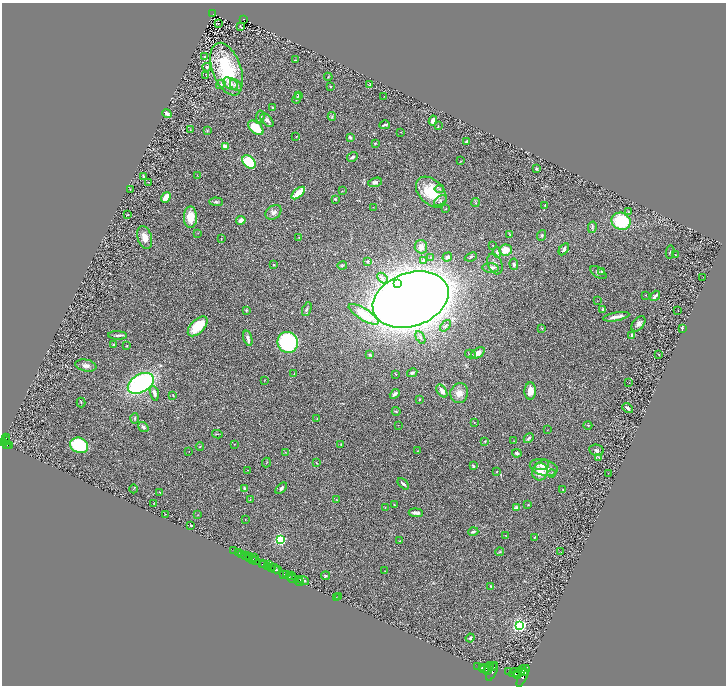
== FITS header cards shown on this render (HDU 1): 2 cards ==
NAXIS1  =                 1448
NAXIS2  =                 1367

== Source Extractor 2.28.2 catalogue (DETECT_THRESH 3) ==
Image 1448 x 1367 px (HDU 1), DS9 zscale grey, zoomed out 1/2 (1 PNG px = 2 x 2 image px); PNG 728 x 688 px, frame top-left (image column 1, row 1366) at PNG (2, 3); each listed source drawn as its Kron ellipse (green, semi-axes under 4 px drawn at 4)
Background 0.619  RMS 0.03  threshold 0.0915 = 3 sigma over >= 5 px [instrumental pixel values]
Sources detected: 284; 43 cannot appear on this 1/2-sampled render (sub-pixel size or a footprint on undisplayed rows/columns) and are neither listed nor drawn; the other 241 listed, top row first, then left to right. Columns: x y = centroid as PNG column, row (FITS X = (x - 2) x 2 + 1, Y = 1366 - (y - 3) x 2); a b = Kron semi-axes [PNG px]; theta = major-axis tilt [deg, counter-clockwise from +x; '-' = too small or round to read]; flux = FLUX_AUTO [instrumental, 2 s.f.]
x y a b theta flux
213 14 3 2 - 74
243 19 2 2 - 58
218 23 3 1 - 4.4
241 27 4 1 - 4.7
205 57 3 2 - 8.6
296 60 4 2 - 4.5
207 67 4 4 - 10
227 69 27 14 -70 380
206 75 2 1 - 2.1
328 77 4 2 - 5.1
221 84 5 4 - 17
231 84 8 5 -32 31
236 85 7 5 -41 24
370 85 4 3 - 4.2
330 86 3 3 - 7.8
299 95 2 2 - 18
384 97 2 1 - 2.2
297 98 5 3 - 10
273 107 3 2 - 7
167 114 5 3 - 20
332 116 4 3 - 6.7
260 117 6 3 84 9.7
267 120 8 4 -48 24
433 120 5 4 - 37
385 125 5 2 - 13
438 126 3 2 - 3.1
256 128 9 5 -42 150
190 130 3 2 - 1.9
207 130 3 2 - 3.7
401 132 2 2 - 2.5
296 137 3 2 - 2.2
350 137 3 2 - 14
467 142 2 2 - 32
375 143 4 3 - 5.5
226 146 4 3 - 43
352 157 6 3 30 13
460 161 2 1 - 1.5
249 162 8 5 -46 320
537 169 2 2 - 38
197 175 2 1 - 1.7
143 176 3 2 - 6.6
148 182 3 2 - 3
375 182 7 4 16 15
130 189 2 2 - 3.9
439 189 4 4 - 9.7
342 191 3 2 - 2.9
431 192 18 12 -45 190
298 193 8 3 41 150
166 198 6 3 53 100
335 199 2 2 - 19
440 200 7 4 38 15
216 202 7 3 -1 12
476 203 5 2 - 5.1
545 205 2 2 - 2.9
373 207 2 1 - 1.9
446 209 3 2 - 4.7
273 212 9 6 39 25
628 212 2 2 - 4.5
128 215 3 2 - 3.3
190 217 11 6 -90 100
241 220 5 4 - 27
621 221 10 8 -22 340
592 227 6 3 79 8.6
198 233 2 2 - 2.4
510 234 3 2 - 3.1
542 235 5 4 - 8.9
145 237 12 7 -74 56
299 237 3 2 - 2.7
221 239 3 2 - 2.6
493 245 2 2 - 5.5
421 247 7 6 - 23
564 249 6 3 57 16
506 250 6 5 - 72
497 252 5 3 - 9.4
670 252 6 2 80 5.2
675 255 2 2 - 4.8
431 257 2 2 - 3.4
447 257 5 4 - 16
471 257 6 4 25 9.2
423 261 4 3 - 14
367 262 2 2 - 22
274 264 2 2 - 20
495 264 11 7 -68 29
514 264 5 4 - 12
342 266 5 3 - 6.1
491 268 8 5 -4 17
598 272 9 5 -33 14
601 272 4 3 - 6.6
703 277 2 2 - 1.7
382 278 6 4 -46 15
397 284 3 2 - 240
645 295 2 1 - 2
655 296 5 2 - 28
411 300 39 26 19 13000
597 301 2 1 - 1.5
307 309 7 3 67 9.5
603 309 4 3 - 8.2
246 310 3 2 - 6.6
678 311 2 1 - 4
363 314 17 6 -32 210
616 317 13 3 11 37
638 324 9 5 51 24
198 326 12 6 45 190
445 326 6 3 50 10
542 328 3 2 - 3.8
682 328 3 2 - 9.2
117 335 9 3 -3 13
632 335 3 2 - 18
420 337 7 3 -61 12
248 338 8 4 -74 20
288 342 10 10 - 590
114 345 3 3 - 8.9
127 346 3 2 - 4.1
478 353 8 5 33 37
470 354 5 2 - 5.9
659 354 2 1 - 2.2
370 355 3 2 - 6.3
86 365 11 6 -11 27
294 373 3 2 - 3.2
412 373 5 3 - 9.5
396 374 3 2 - 4
264 380 3 2 - 2
141 383 14 9 30 850
629 383 2 1 - 30
442 391 7 4 -55 32
530 391 8 5 87 58
154 393 7 3 -73 28
459 393 10 8 75 51
395 394 5 3 - 16
173 395 2 2 - 3.4
419 399 2 2 - 3.8
81 402 5 2 - 4.5
628 408 6 3 -41 14
396 411 4 3 - 5.3
135 418 5 3 - 7.3
317 419 2 2 - 1.7
474 422 2 2 - 2.5
398 425 2 1 - 1.4
588 425 4 2 - 3.9
143 427 5 4 - 12
547 430 2 2 - 1.9
217 434 5 2 - 5.7
529 438 5 3 - 12
6 439 5 2 - 390
6 441 4 2 - 730
485 441 3 3 - 4.2
514 441 3 3 - 2.8
3 442 3 2 - 880
234 444 2 2 - 2
341 444 3 2 - 3.1
7 445 2 2 - 210
79 445 9 7 -24 360
9 446 3 2 - 230
200 447 4 2 - 4
596 450 7 5 -10 15
189 451 2 1 - 1.8
417 451 3 2 - 2.3
285 452 3 2 - 2.5
517 453 5 3 - 9.2
599 458 3 2 - 3.3
266 462 5 2 - 3.4
316 463 4 2 - 3.6
542 465 7 4 19 34
473 466 3 2 - 8.7
544 467 14 8 -14 64
247 470 2 1 - 1.5
496 472 2 2 - 4.9
540 472 9 8 - 79
552 473 4 2 - 3.8
608 473 2 2 - 1.7
403 484 7 3 -44 13
281 488 7 4 47 11
134 489 4 2 - 3
244 489 4 2 - 17
563 489 2 2 - 9.5
160 492 2 2 - 3.1
250 500 3 2 - 2.8
337 500 2 2 - 1.7
154 504 2 2 - 1.7
394 504 3 2 - 2.9
528 505 2 2 - 9.6
385 507 2 2 - 2.3
516 508 2 2 - 59
416 513 7 3 -5 20
166 514 2 2 - 1.7
198 515 3 2 - 1.9
245 519 2 2 - 2
191 525 2 2 - 5.1
473 532 5 2 - 16
506 536 4 2 - 3
534 538 4 3 - 5.6
280 540 3 3 - 1000
400 541 3 2 - 5.6
234 551 2 1 - 43
238 552 3 2 - 190
499 552 4 3 - 6
561 552 2 1 - 1.8
242 554 2 2 - 990
246 556 4 2 - 94
250 557 2 1 - 55
250 558 3 1 - 60
254 558 3 2 - 290
252 559 2 1 - 45
256 561 3 1 - 790
262 563 4 2 - 890
264 564 3 2 - 350
269 564 4 2 - 450
268 567 4 2 - 350
271 568 3 2 - 690
275 569 5 3 - 1300
278 570 2 1 - 470
385 571 2 1 - 1.5
284 574 2 2 - 640
287 575 2 1 - 540
289 576 4 2 - 590
292 576 2 1 - 21
325 576 4 3 - 9.3
292 578 4 2 - 140
300 580 2 1 - 52
304 580 5 2 - 8.3
299 582 5 1 - 36
491 586 3 3 - 4.4
339 597 3 2 - 8.1
336 598 3 2 - 3.8
519 625 3 3 - 1900
470 638 4 4 - 9.8
491 665 3 2 - 1500
478 666 2 1 - 170
493 666 4 2 - 2400
483 668 3 2 - 2800
485 668 6 4 20 8600
487 670 3 2 - 2100
492 671 10 4 65 5300
509 671 2 1 - 260
520 671 7 3 47 3900
523 672 3 2 - 1700
525 672 3 1 - 1300
514 673 6 2 21 4800
516 674 4 2 - 2300
518 676 3 2 - 2100
523 676 12 3 65 4800
At the frame edge (FLAGS 8, measured only in part): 1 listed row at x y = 3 442
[43 sub-pixel or undisplayed-footprint detections neither listed nor drawn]